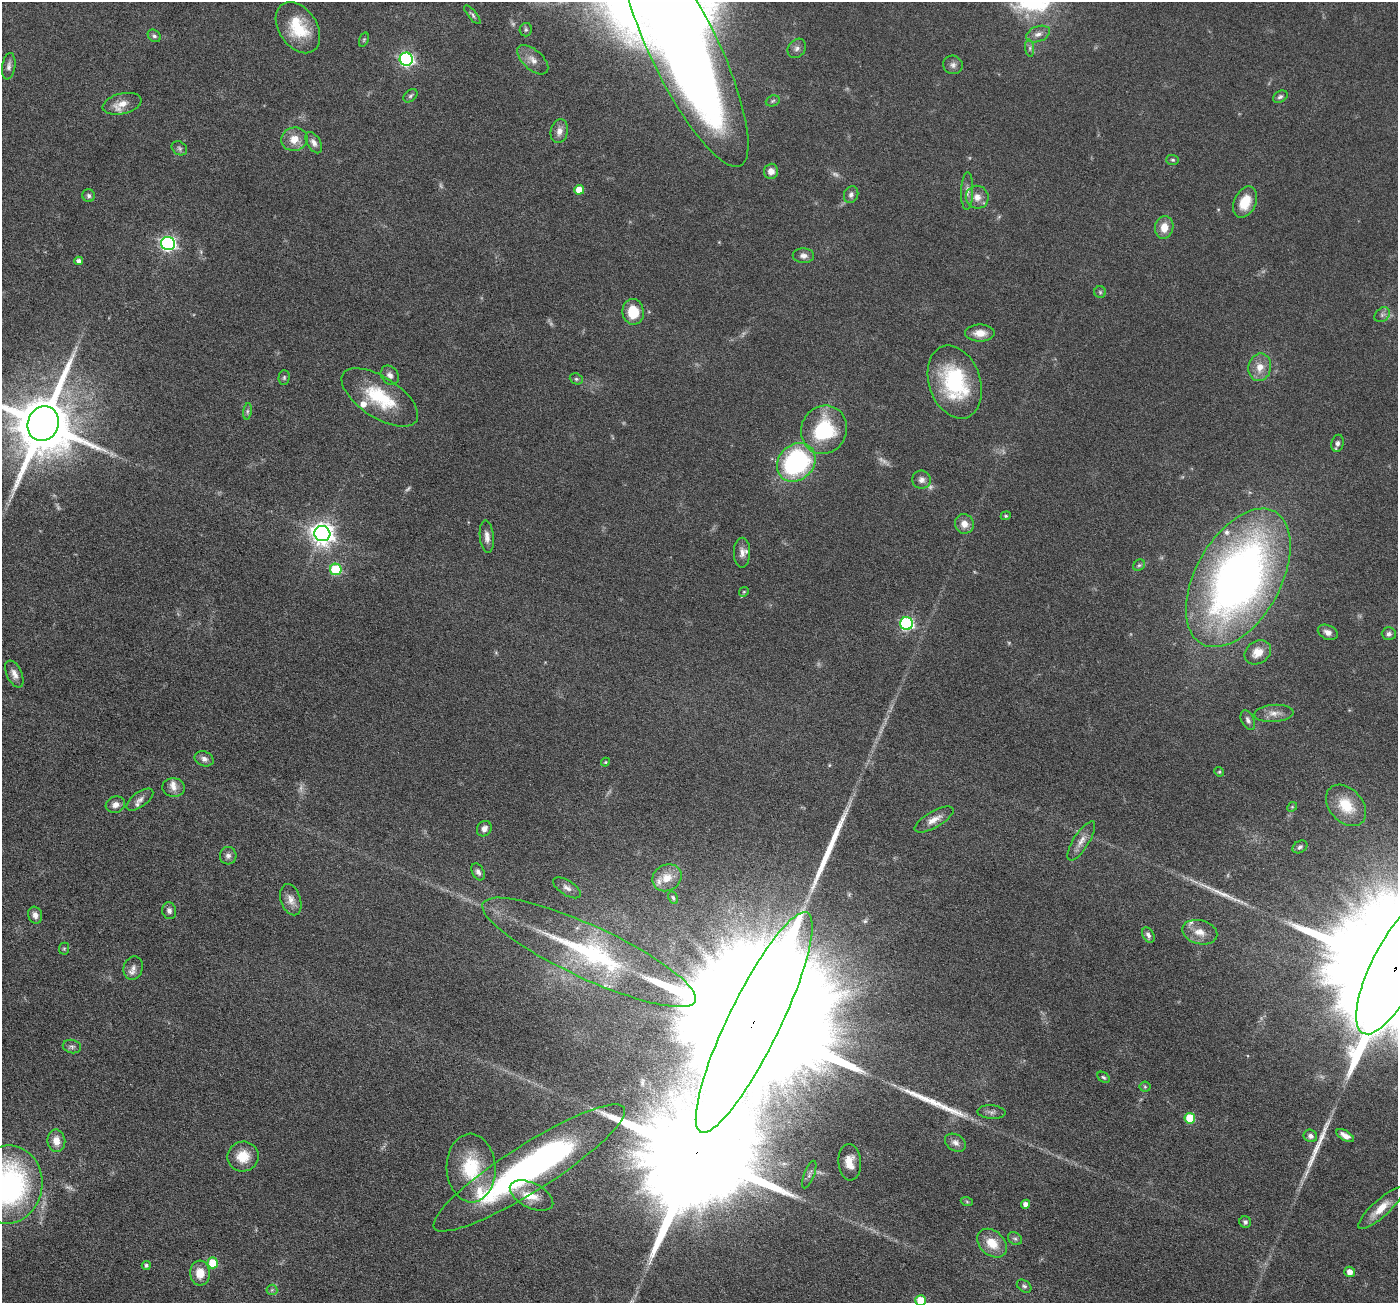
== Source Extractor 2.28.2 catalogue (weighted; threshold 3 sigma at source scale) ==
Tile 7 of 4 x 4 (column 3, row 2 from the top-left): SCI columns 2795-4190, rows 2883-4183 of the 5590 x 5630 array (HDU 1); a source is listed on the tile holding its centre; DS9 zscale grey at full resolution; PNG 1400 x 1305 px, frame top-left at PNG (2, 2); each listed source drawn as its Kron ellipse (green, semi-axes under 4 px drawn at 4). Shown black and unused: <1% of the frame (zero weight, under 4 of 8 exposures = <1% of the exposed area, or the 3 px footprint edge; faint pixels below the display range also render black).
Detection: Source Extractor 2.28.2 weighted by HDU 2 'WHT'; one run over the whole footprint, this tile lists its part. Background 0.0679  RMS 0.0049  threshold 0.02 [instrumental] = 3 sigma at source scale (4.09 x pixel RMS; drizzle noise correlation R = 1.36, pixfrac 0.8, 0.05/0.05 arcsec/px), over >= 5 px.
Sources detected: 146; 12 too faint to see at this stretch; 1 inside a brighter object's white glare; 4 long thin detections or spike segments (spike, bleed or trail) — neither listed nor drawn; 8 inside a brighter listed object's ellipse — not listed separately; the other 121 listed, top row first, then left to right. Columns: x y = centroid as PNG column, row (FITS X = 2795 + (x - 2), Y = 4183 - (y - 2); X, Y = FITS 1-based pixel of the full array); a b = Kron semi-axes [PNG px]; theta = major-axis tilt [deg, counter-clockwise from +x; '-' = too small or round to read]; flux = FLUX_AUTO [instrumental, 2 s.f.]
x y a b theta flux
472 15 11 4 -51 1
298 28 28 19 -56 18
526 30 7 6 - 0.98
1038 34 12 7 20 2.5
154 36 7 5 -42 1
364 40 7 4 70 0.7
684 48 131 34 -64 660
797 48 10 8 51 2.2
1030 48 8 4 -83 1.1
406 59 7 6 - 91
533 60 19 10 -42 4.4
953 65 10 9 - 1.9
9 66 13 6 82 1.9
410 96 8 5 40 0.92
1280 97 8 5 31 1.1
773 101 7 5 22 0.78
122 104 20 10 13 5.2
559 131 12 8 77 2.9
294 139 13 11 14 5.9
314 143 11 6 -59 2.2
179 148 8 6 -35 1.2
1172 160 6 5 - 0.81
771 171 7 7 - 3
579 190 5 5 - 7.3
967 191 18 6 88 2.7
851 195 9 7 66 1.6
89 196 6 6 - 1.2
977 197 11 11 - 4.1
1245 202 16 11 64 10
1164 227 11 9 79 5.5
168 243 7 6 - 120
803 256 10 7 -3 2.1
79 261 4 4 - 1.8
1100 292 6 6 - 0.72
633 312 13 10 -82 12
1382 315 8 6 42 1.4
980 333 15 8 -1 5.3
1260 367 14 11 79 5.4
390 375 10 8 -54 2.1
284 377 7 5 88 0.83
576 379 7 5 -21 0.9
955 382 37 25 -71 43
380 397 43 20 -33 24
247 411 8 4 82 0.93
43 424 17 15 70 4200
824 430 24 22 62 32
1338 443 8 6 78 1.7
796 462 21 17 45 69
921 480 9 9 - 2.3
1006 516 5 4 - 0.56
964 524 10 9 - 3.7
322 534 8 7 - 330
487 537 16 7 -85 2.8
742 553 15 8 90 2.7
1139 565 6 5 - 0.8
336 569 6 5 - 28
1238 578 76 42 61 280
744 592 5 4 - 0.5
907 624 6 6 - 69
1328 632 10 7 -24 2.3
1389 634 7 6 - 1.4
1258 652 14 11 33 5.4
14 674 14 7 -65 2.8
1274 713 19 8 4 3.7
1248 720 10 6 -65 1.6
204 759 10 7 -22 2
605 762 4 4 - 0.46
1219 772 5 4 - 0.49
174 788 11 9 -4 2.9
140 800 16 7 36 2.5
115 805 10 8 17 2.8
1346 805 24 16 -47 12
1292 807 5 4 - 0.57
934 820 22 8 30 4.3
484 829 8 7 - 2.5
1081 841 23 8 58 3.9
1300 847 8 5 31 1.1
228 856 9 8 - 2
478 872 9 6 -60 1.6
667 878 15 13 32 6
567 888 16 7 -32 2.4
673 898 6 4 -62 0.83
291 900 16 10 -72 3.5
169 911 8 7 - 1.7
35 915 8 7 - 2.5
1200 932 18 12 -14 5.2
1148 935 8 5 -61 1.4
64 949 6 5 - 0.62
589 952 117 26 -25 74
133 968 12 9 73 2.7
1395 968 73 24 64 52000
754 1022 122 26 64 83000
72 1047 9 6 -15 1.4
1104 1077 7 4 -38 0.79
1145 1087 5 5 - 0.61
991 1112 14 6 -4 1.9
1190 1118 5 5 - 15
1310 1136 7 6 - 1.8
1345 1136 10 5 -29 2.8
56 1141 11 9 -81 4.8
955 1143 11 8 -30 2.4
243 1156 16 15 - 9
850 1162 18 11 -85 6.2
471 1168 34 24 -87 25
529 1168 112 23 32 160
809 1175 14 5 69 1.5
8 1184 39 34 83 98
532 1196 23 12 -27 7.2
967 1202 6 4 -20 0.59
1026 1204 4 4 - 2
1381 1208 29 8 42 7.8
1245 1222 6 5 - 1.2
1015 1239 7 6 - 1
992 1243 17 12 -41 8.3
213 1263 5 5 - 13
146 1265 4 4 - 1.1
1350 1272 5 5 - 3.3
200 1273 12 10 -87 6.9
1024 1286 8 5 -35 0.99
272 1290 5 5 - 0.73
921 1300 5 5 - 12
Overlapping masked pixels (flux is a lower limit): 3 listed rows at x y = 1395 968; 754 1022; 529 1168
Isophote crosses this tile's border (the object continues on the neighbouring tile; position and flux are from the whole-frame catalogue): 5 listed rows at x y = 684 48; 43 424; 1395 968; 8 1184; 921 1300